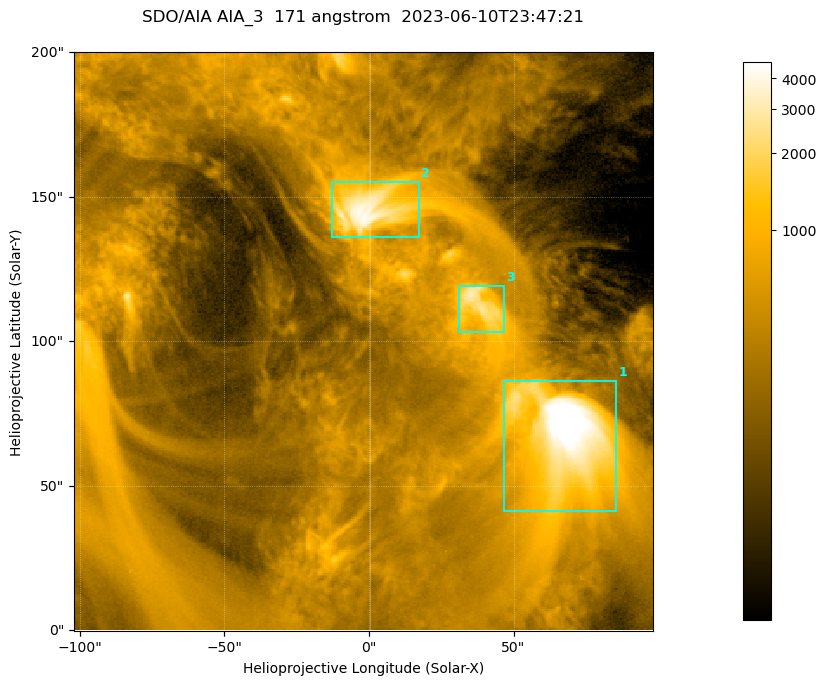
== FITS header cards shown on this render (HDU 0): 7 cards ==
TELESCOP= 'SDO/AIA '           / For AIA: SDO/AIA
INSTRUME= 'AIA_3   '           / For AIA: AIA_ATA1, AIA_ATA2, AIA_ATA3 or AIA_AT
WAVELNTH=                  171 / [angstrom] Wavelength
WAVEUNIT= 'angstrom'           / Wavelength unit: angstrom
DATE-OBS= '2023-06-10T23:47:21.351' / [ISO] Date when observation started; ISO 8
CTYPE1  = 'HPLN-TAN'           / CTYPE1; Typically HPLN
CTYPE2  = 'HPLT-TAN'           / CTYPE2; Typically HPLT

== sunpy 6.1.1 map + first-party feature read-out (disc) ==
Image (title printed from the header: SDO/AIA AIA_3  171 angstrom  2023-06-10T23:47:21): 334 x 334 px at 0.599 arcsec/px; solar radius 945 arcsec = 1577 px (partial field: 1.4% of the solar disc is inside the frame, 100% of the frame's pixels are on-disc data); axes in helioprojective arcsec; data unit not stated in the header (colour bar unlabelled)
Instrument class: DISC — disc imager (sunpy class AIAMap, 171 A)
Bright regions (active regions / flare kernels): reference = the on-disc median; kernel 3 px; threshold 5 sigma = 1103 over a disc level ~354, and >= 1.15x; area >= 111 px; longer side >= 4 px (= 2.4 arcsec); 3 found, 3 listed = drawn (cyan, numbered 1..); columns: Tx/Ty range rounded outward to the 2 arcsec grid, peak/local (2 s.f.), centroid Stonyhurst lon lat
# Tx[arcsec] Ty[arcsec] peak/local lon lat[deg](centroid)
1 46..86 40..86 19 +4 +4
2 -14..18 136..156 12 +0 +9
3 30..48 102..120 8.9 +2 +7